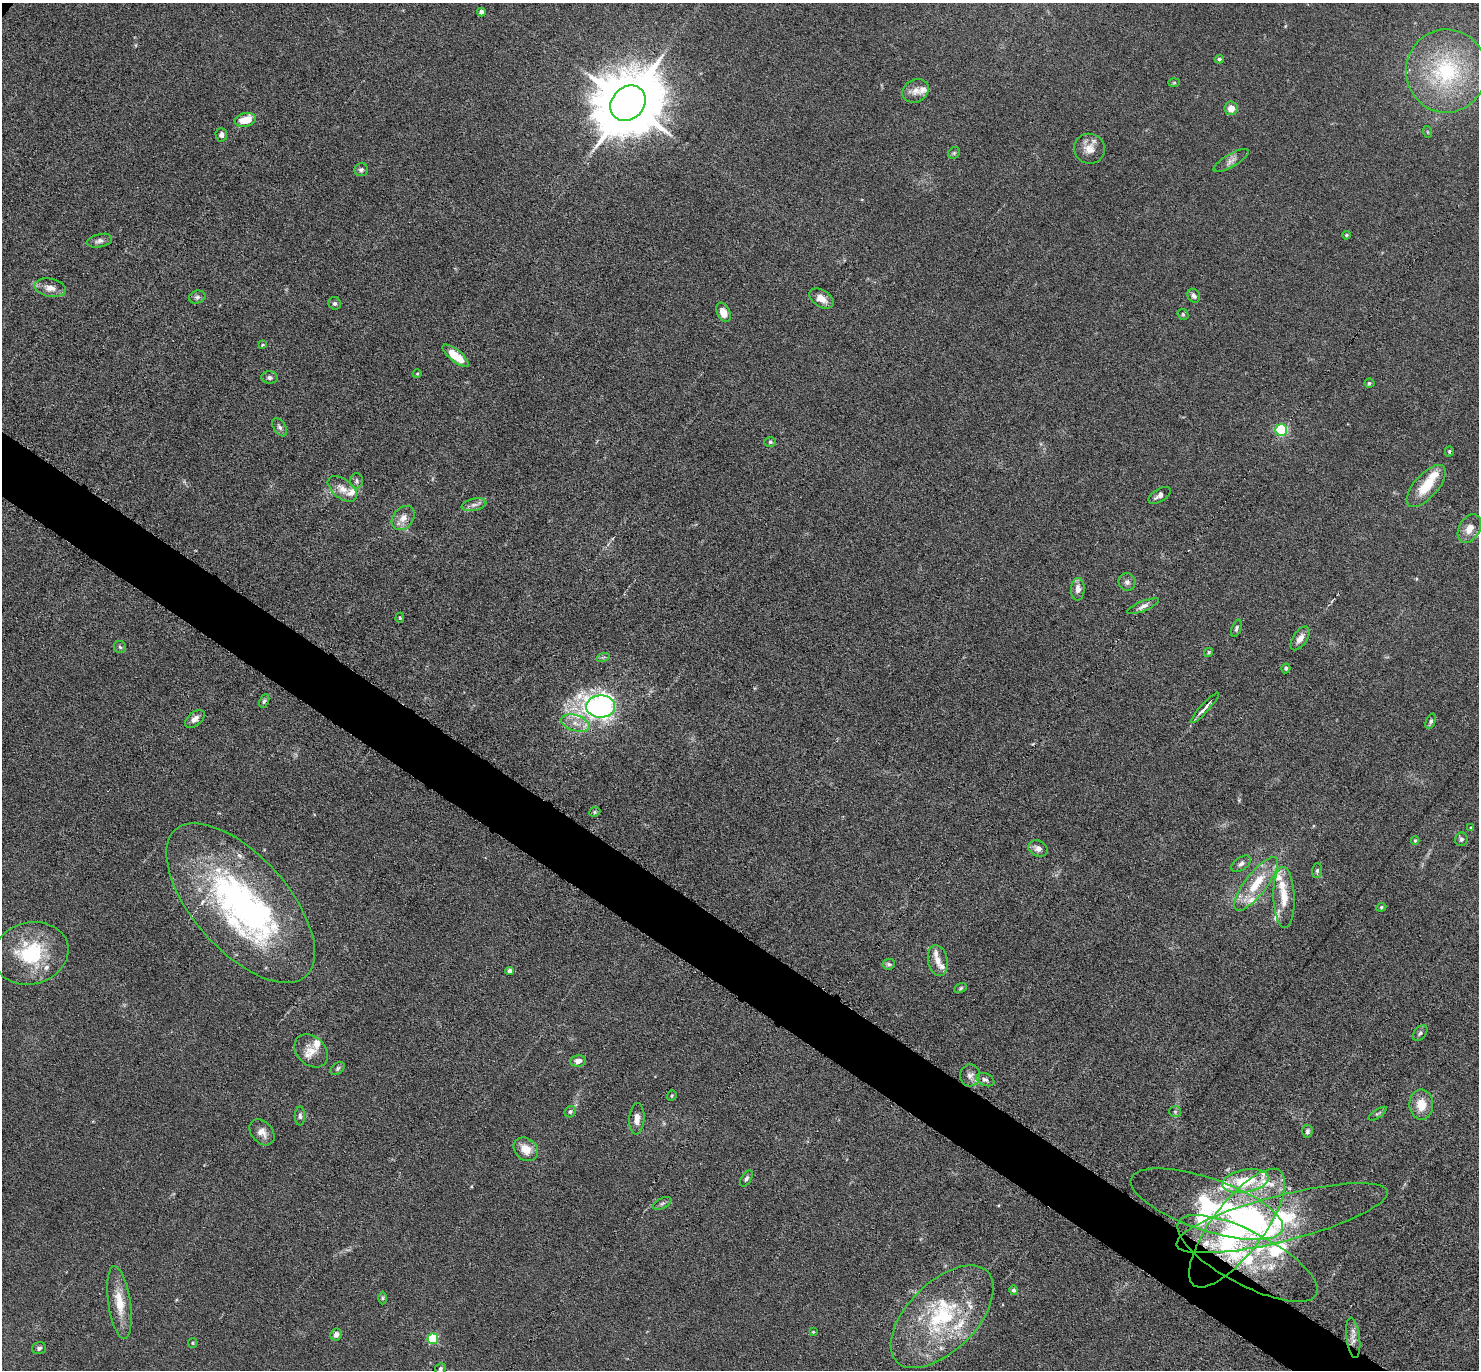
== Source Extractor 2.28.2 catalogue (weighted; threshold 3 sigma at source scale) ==
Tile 6 of 4 x 4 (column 2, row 2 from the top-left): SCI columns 1521-2997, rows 3183-4550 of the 6080 x 6070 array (HDU 1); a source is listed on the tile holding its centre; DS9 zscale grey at full resolution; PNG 1481 x 1372 px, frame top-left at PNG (2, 3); each listed source drawn as its Kron ellipse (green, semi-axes under 4 px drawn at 4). Shown black and unused: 4% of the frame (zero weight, under 3 of 6 exposures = <1% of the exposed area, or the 3 px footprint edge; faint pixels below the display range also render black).
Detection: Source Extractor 2.28.2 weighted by HDU 2 'WHT'; one run over the whole footprint, this tile lists its part. Background 0.034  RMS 0.0039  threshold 0.0158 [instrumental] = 3 sigma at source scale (4.09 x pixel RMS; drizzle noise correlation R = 1.36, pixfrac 0.8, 0.05/0.05 arcsec/px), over >= 5 px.
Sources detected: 132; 1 too faint to see at this stretch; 2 inside a brighter object's white glare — neither listed nor drawn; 24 inside a brighter listed object's ellipse — not listed separately; the other 105 listed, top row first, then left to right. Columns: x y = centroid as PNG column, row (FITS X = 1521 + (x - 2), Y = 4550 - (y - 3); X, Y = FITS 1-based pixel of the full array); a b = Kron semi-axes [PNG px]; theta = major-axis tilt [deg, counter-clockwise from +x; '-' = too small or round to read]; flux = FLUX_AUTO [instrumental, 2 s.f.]
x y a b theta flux
481 12 4 4 - 1.7
1219 59 4 4 - 0.78
1446 71 42 40 86 44
1174 82 6 4 2 0.45
915 91 14 11 29 3.1
628 103 19 16 46 3300
1231 108 7 6 - 3.3
245 120 11 6 11 6.9
1428 132 6 3 -71 0.44
221 135 7 6 - 1.6
1089 149 15 15 - 4.4
954 153 6 5 - 0.58
1231 160 20 6 30 2.1
361 170 7 6 - 0.95
1346 235 4 3 - 0.42
99 241 13 6 12 1.5
50 288 16 9 -11 3.4
1194 296 7 6 - 1.2
197 297 8 6 15 1
821 298 13 8 -32 3.6
335 303 6 6 - 0.81
723 312 10 6 -67 4
1183 314 6 5 - 0.57
262 345 4 3 - 0.36
456 356 16 6 -38 8.3
417 374 4 3 - 0.29
270 377 8 6 -3 1.1
1369 383 5 4 - 0.54
280 427 10 6 -57 1.2
1281 430 6 5 - 41
770 442 6 5 - 0.59
1449 451 5 4 - 0.55
357 481 7 6 - 0.94
1426 486 26 12 48 10
342 489 17 9 -37 3.6
1159 495 12 6 32 2
474 505 12 6 12 1.7
403 518 13 10 49 3.2
1469 529 15 10 61 4.1
1127 582 9 8 - 1.3
1078 589 11 7 89 2.4
1143 606 17 5 21 1.8
400 618 5 4 - 0.48
1236 628 9 4 71 0.8
1300 638 13 7 56 2.6
120 647 6 6 - 0.82
1209 652 5 4 - 0.55
603 657 7 4 18 0.59
1286 668 5 4 - 0.78
264 701 7 4 65 0.71
601 706 14 11 -1 160
1205 708 20 3 48 2.4
195 719 11 6 39 1.9
1431 721 8 4 69 0.91
575 723 15 8 -19 3.4
595 812 6 4 23 0.53
1470 827 4 3 - 0.35
1461 839 7 6 - 0.95
1415 840 4 4 - 0.4
1038 848 10 7 -24 2.1
1241 864 11 6 35 1.3
1317 871 7 5 88 0.81
1256 884 33 10 52 12
1284 897 30 10 -88 7.1
241 903 98 47 -48 110
1381 907 5 4 - 0.5
31 953 38 31 14 26
938 960 16 9 -80 3.2
889 964 6 5 - 0.79
510 971 4 4 - 1.6
961 988 6 4 28 0.53
1420 1033 9 6 50 1
311 1051 19 14 -45 4.5
578 1061 8 5 10 2
338 1068 8 5 41 0.84
970 1075 11 10 - 2.1
985 1080 9 6 -24 1.1
672 1096 5 4 - 0.55
1421 1105 15 12 -89 6.2
570 1112 6 5 - 0.79
1175 1112 6 5 - 0.59
1378 1114 10 3 34 0.64
300 1116 9 5 -89 0.98
637 1119 16 7 86 2.9
1307 1131 7 5 86 0.88
262 1132 15 10 -47 3
526 1149 13 10 -40 5.2
746 1179 9 5 57 0.87
1245 1181 23 11 10 15
662 1203 10 5 26 0.95
1207 1204 80 26 -19 35
1282 1218 109 23 14 43
1237 1228 72 26 53 96
1247 1258 78 26 -28 35
1014 1290 5 4 - 0.81
382 1298 6 4 90 0.55
119 1303 36 11 -82 8.5
942 1317 64 34 45 42
813 1332 4 4 - 0.35
336 1335 6 5 - 1.7
1353 1338 20 6 -83 3
433 1339 5 5 - 27
193 1343 5 4 - 0.42
39 1348 7 6 - 0.82
441 1369 6 5 - 0.85
Overlapping masked pixels (flux is a lower limit): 2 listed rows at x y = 1237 1228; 1247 1258